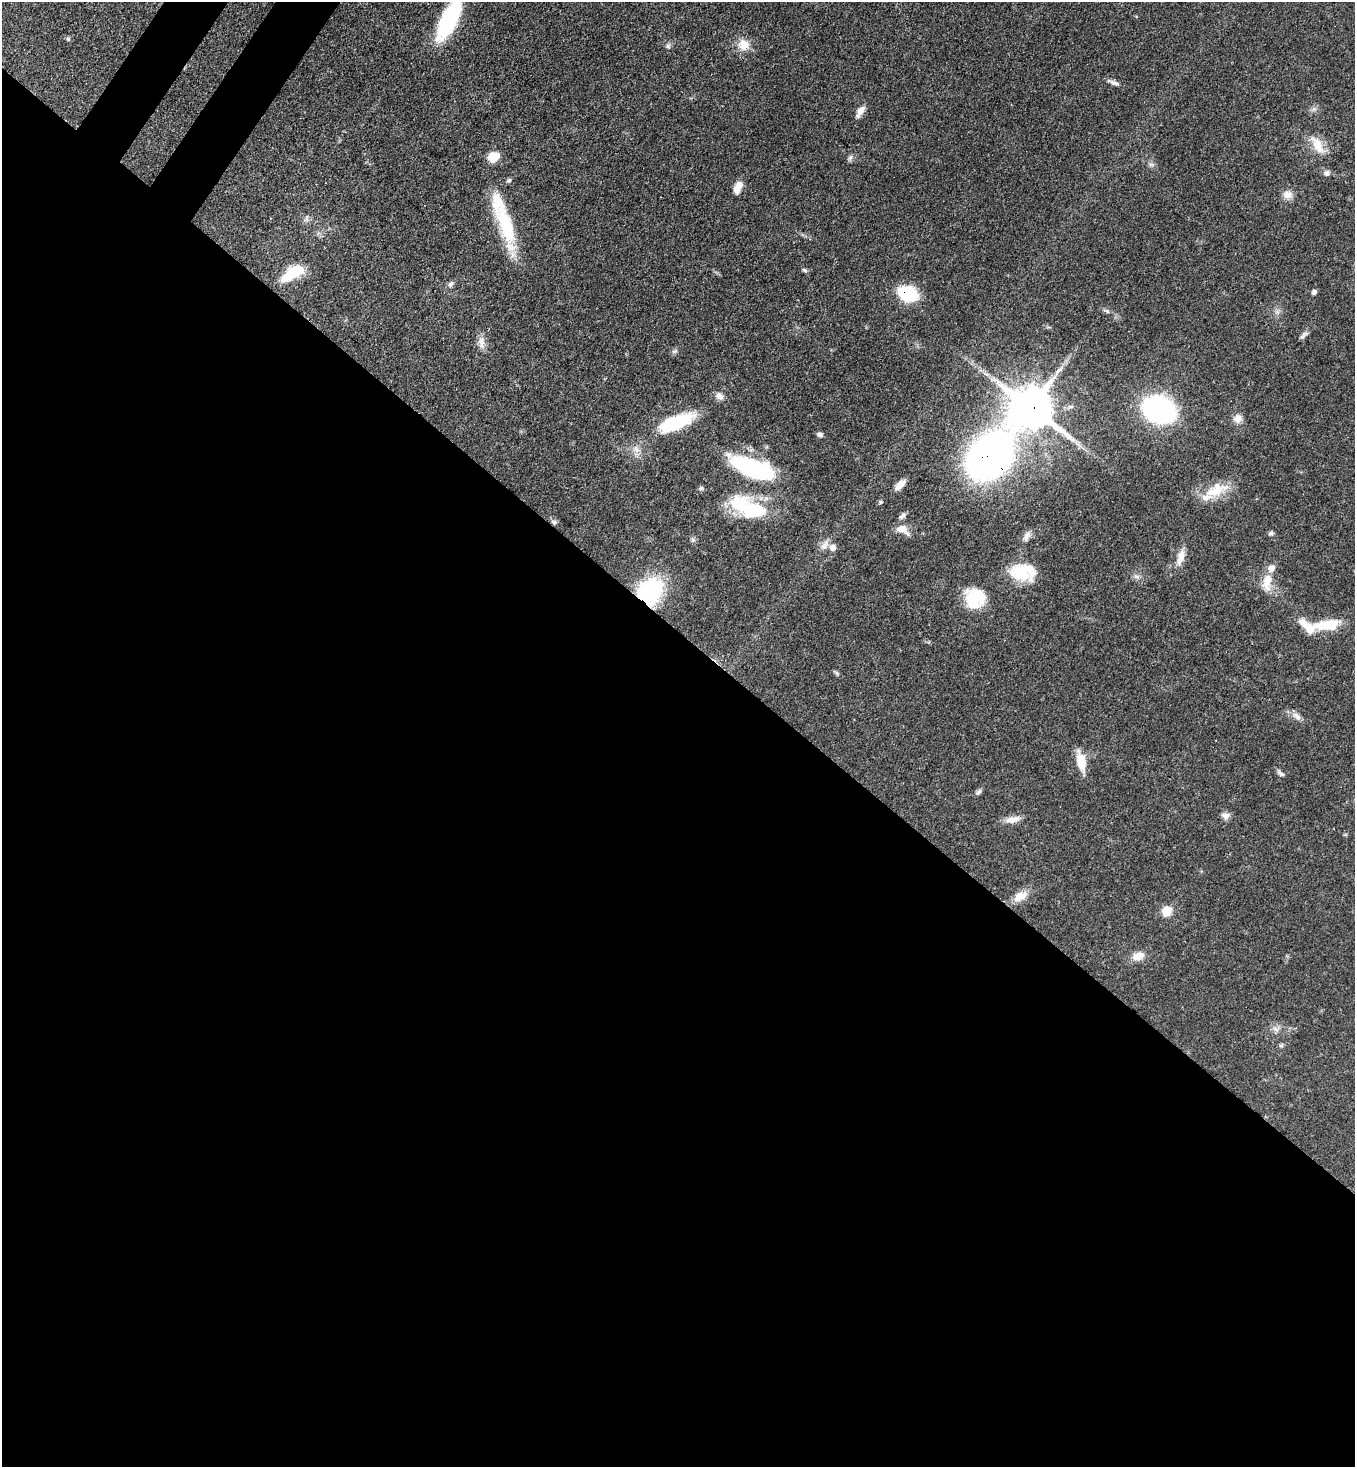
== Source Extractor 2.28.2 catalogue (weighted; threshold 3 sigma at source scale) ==
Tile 14 of 4 x 4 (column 2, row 4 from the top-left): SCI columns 1718-3070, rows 59-1523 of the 6001 x 5978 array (HDU 1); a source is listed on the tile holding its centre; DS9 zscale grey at full resolution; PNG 1357 x 1469 px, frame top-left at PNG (2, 2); no overlay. Shown black and unused: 58% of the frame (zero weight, under 3 of 4 exposures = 7% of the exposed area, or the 3 px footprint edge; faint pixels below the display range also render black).
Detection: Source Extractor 2.28.2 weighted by HDU 2 'WHT'; one run over the whole footprint, this tile lists its part. Background 0.0665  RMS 0.0038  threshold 0.017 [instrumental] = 3 sigma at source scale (4.5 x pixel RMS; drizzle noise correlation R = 1.50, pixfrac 1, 0.05/0.05 arcsec/px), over >= 5 px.
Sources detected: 70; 2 inside a brighter object's white glare — not listed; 5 inside a brighter listed object's ellipse — not listed separately; the other 63 listed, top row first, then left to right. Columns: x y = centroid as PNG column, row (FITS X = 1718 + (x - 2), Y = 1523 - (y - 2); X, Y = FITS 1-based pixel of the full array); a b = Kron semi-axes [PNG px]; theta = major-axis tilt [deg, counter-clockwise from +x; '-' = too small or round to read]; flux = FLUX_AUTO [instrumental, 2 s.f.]
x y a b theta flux
451 16 44 17 63 31
68 39 7 4 -45 0.59
743 45 16 14 -17 5.1
668 46 6 6 - 0.83
1114 83 15 5 -19 1.6
860 111 16 7 59 2.7
1317 145 28 11 -61 6.8
493 157 10 8 23 7.4
850 157 9 5 63 0.98
1151 164 7 4 -1 0.79
1326 173 8 7 - 1.3
509 180 7 6 - 0.74
738 187 14 7 66 4.2
1288 195 12 11 - 2.8
506 225 62 17 -73 25
804 270 7 5 -27 0.7
293 273 29 12 31 13
451 284 9 6 49 1.2
1314 292 6 5 - 1
908 294 13 9 -19 36
1107 311 7 4 -45 0.71
1304 335 14 5 42 1.2
481 341 13 9 87 2.7
675 351 6 5 - 0.78
719 396 12 9 -37 2.2
1031 408 11 11 - 1600
1159 410 21 16 -24 100
1238 419 11 10 - 2.7
676 423 41 15 22 23
820 434 7 5 -15 0.98
636 450 10 7 -49 2.1
753 468 36 15 -20 49
900 485 14 7 48 3.1
701 488 6 6 - 0.71
1216 490 33 16 25 10
880 502 5 5 - 0.62
753 511 40 23 -35 23
902 516 11 6 37 1.2
554 522 9 6 -19 0.98
902 529 18 10 -30 3.9
1271 533 7 5 15 0.75
1027 536 15 7 64 2.1
824 545 14 8 52 2.4
833 548 8 8 - 2.2
1181 557 22 8 74 3.9
1022 572 30 18 -1 16
1136 577 7 4 -19 0.88
1267 582 27 11 84 6
650 591 29 24 56 34
975 598 24 23 - 14
1327 625 31 11 7 13
837 673 9 4 -36 0.71
1297 716 15 6 -44 2.1
1081 761 23 10 -77 7.1
1281 773 12 5 -43 1.1
979 792 10 5 37 0.95
1225 816 11 8 -3 1.8
1013 819 20 8 10 3.5
1020 896 22 12 28 4.8
1166 911 7 6 - 8.9
1138 956 16 10 18 4
1276 1029 12 5 -18 1.5
1281 1045 7 5 66 0.72
Overlapping masked pixels (flux is a lower limit): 3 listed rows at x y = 908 294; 1031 408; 650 591
Isophote crosses this tile's border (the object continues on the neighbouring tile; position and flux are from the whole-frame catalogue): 1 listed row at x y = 451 16